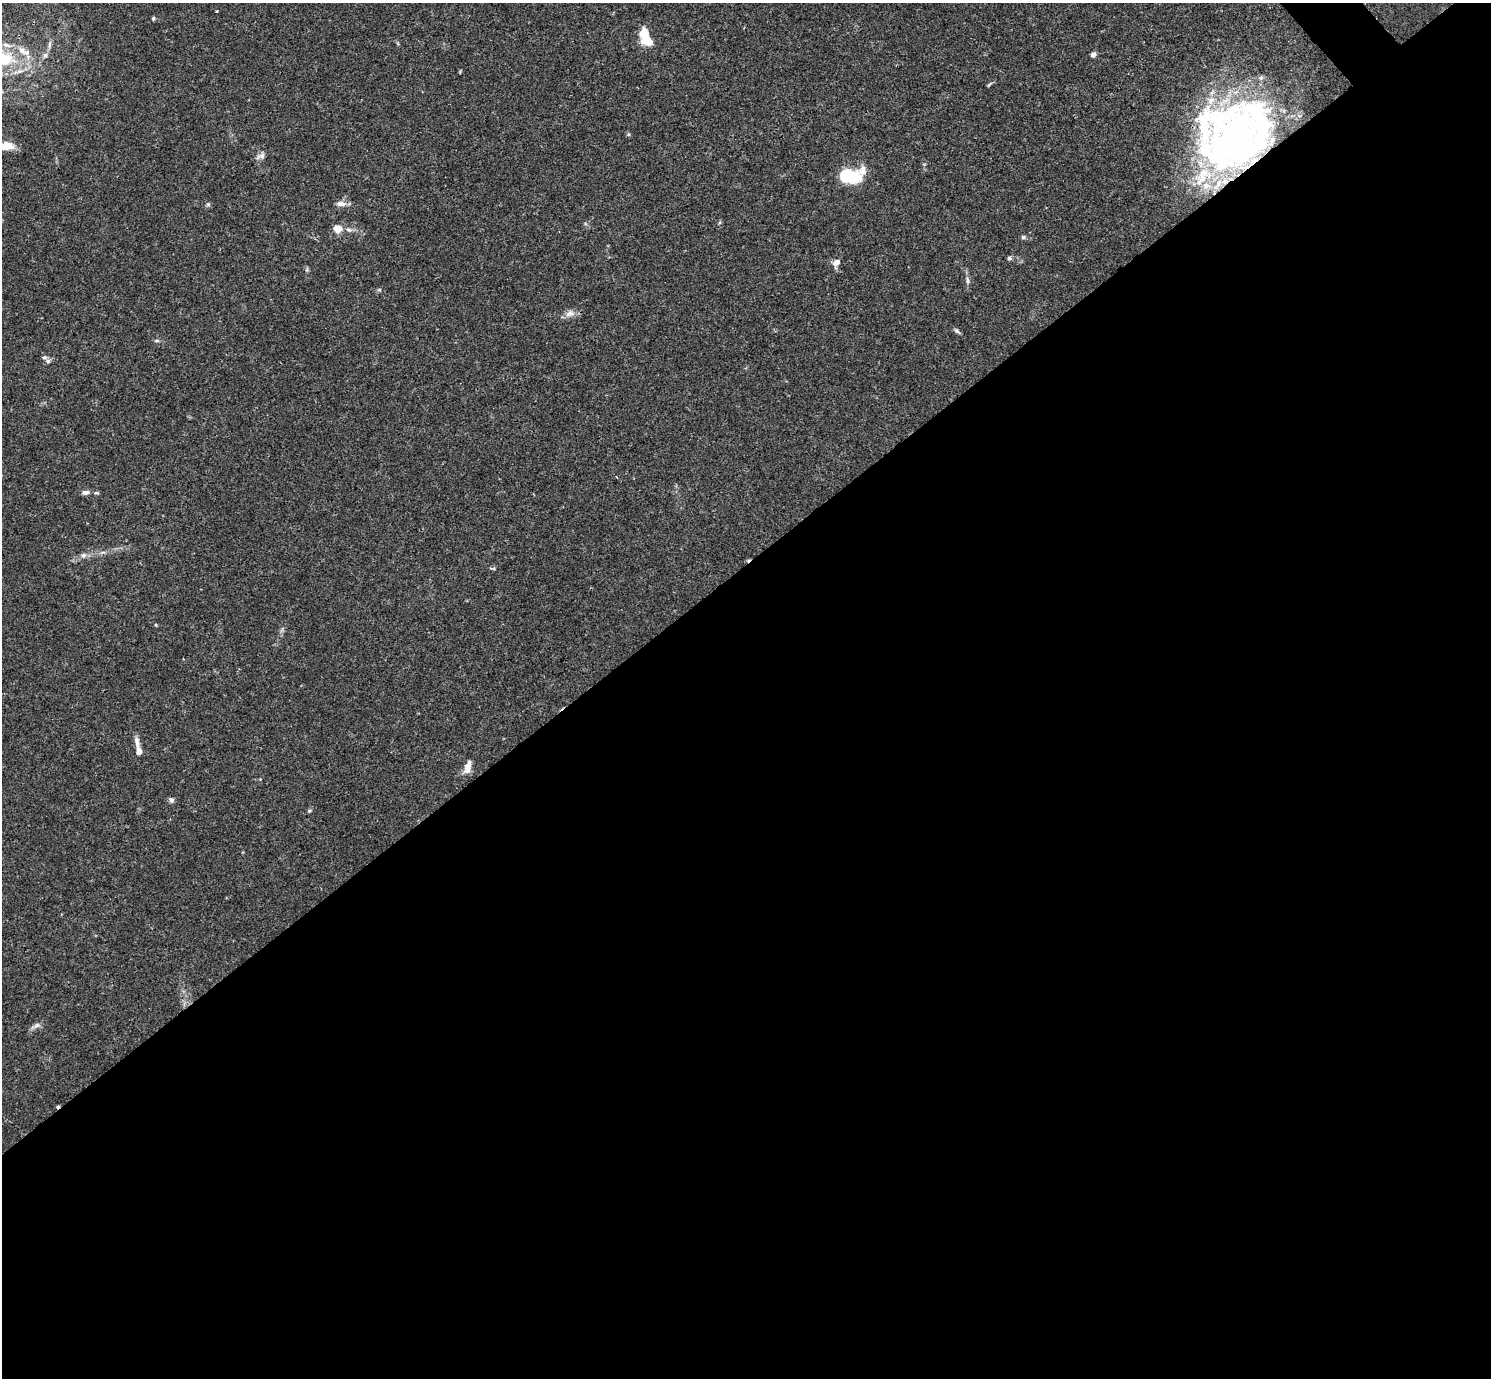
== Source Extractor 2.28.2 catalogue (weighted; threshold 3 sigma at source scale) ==
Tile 15 of 4 x 4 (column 3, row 4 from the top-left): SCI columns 2980-4468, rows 159-1534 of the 5962 x 5959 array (HDU 1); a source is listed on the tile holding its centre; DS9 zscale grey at full resolution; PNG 1493 x 1380 px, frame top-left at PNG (2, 3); no overlay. Shown black and unused: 59% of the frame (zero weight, under 3 of 4 exposures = <1% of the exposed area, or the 3 px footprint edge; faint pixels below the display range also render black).
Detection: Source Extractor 2.28.2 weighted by HDU 2 'WHT'; one run over the whole footprint, this tile lists its part. Background 0.0164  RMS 0.0022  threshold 0.00968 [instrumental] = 3 sigma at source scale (4.5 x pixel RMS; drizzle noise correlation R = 1.50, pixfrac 1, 0.05/0.05 arcsec/px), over >= 5 px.
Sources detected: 45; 4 inside a brighter object's white glare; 1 cosmic-ray / hot-pixel residue — not listed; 8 inside a brighter listed object's ellipse — not listed separately; the other 32 listed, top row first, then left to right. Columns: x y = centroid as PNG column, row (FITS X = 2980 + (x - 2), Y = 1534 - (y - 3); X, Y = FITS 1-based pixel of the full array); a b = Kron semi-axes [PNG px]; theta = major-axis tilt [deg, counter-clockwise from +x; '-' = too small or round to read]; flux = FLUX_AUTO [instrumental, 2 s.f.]
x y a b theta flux
217 11 4 2 - 0.14
153 18 5 4 - 0.33
644 34 18 10 88 3.9
45 55 7 7 - 0.63
1093 55 4 4 - 1.5
4 59 27 18 3 11
989 84 11 3 45 0.32
1236 136 84 45 73 64
6 146 16 9 3 3
261 156 14 6 23 0.9
850 176 16 9 4 19
341 204 14 7 -5 1.2
337 228 11 9 -28 2
349 230 10 5 -14 0.72
1023 237 6 5 - 0.46
1009 258 6 5 - 0.35
836 263 9 7 41 1.3
967 280 9 5 -83 0.61
379 290 6 4 19 0.29
570 313 14 8 18 1.4
957 331 10 4 -39 0.48
157 341 8 4 8 0.36
44 357 6 6 - 0.49
85 492 9 5 5 0.9
96 493 8 3 -1 0.35
83 555 7 7 - 0.74
156 625 5 3 - 0.19
137 742 16 6 -77 1.3
468 767 15 7 73 2
171 800 7 6 - 0.59
309 811 5 4 - 0.3
36 1025 10 6 31 0.81
Overlapping masked pixels (flux is a lower limit): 1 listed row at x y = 1236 136
Isophote crosses this tile's border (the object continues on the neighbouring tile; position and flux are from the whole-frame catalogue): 2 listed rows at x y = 4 59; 6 146